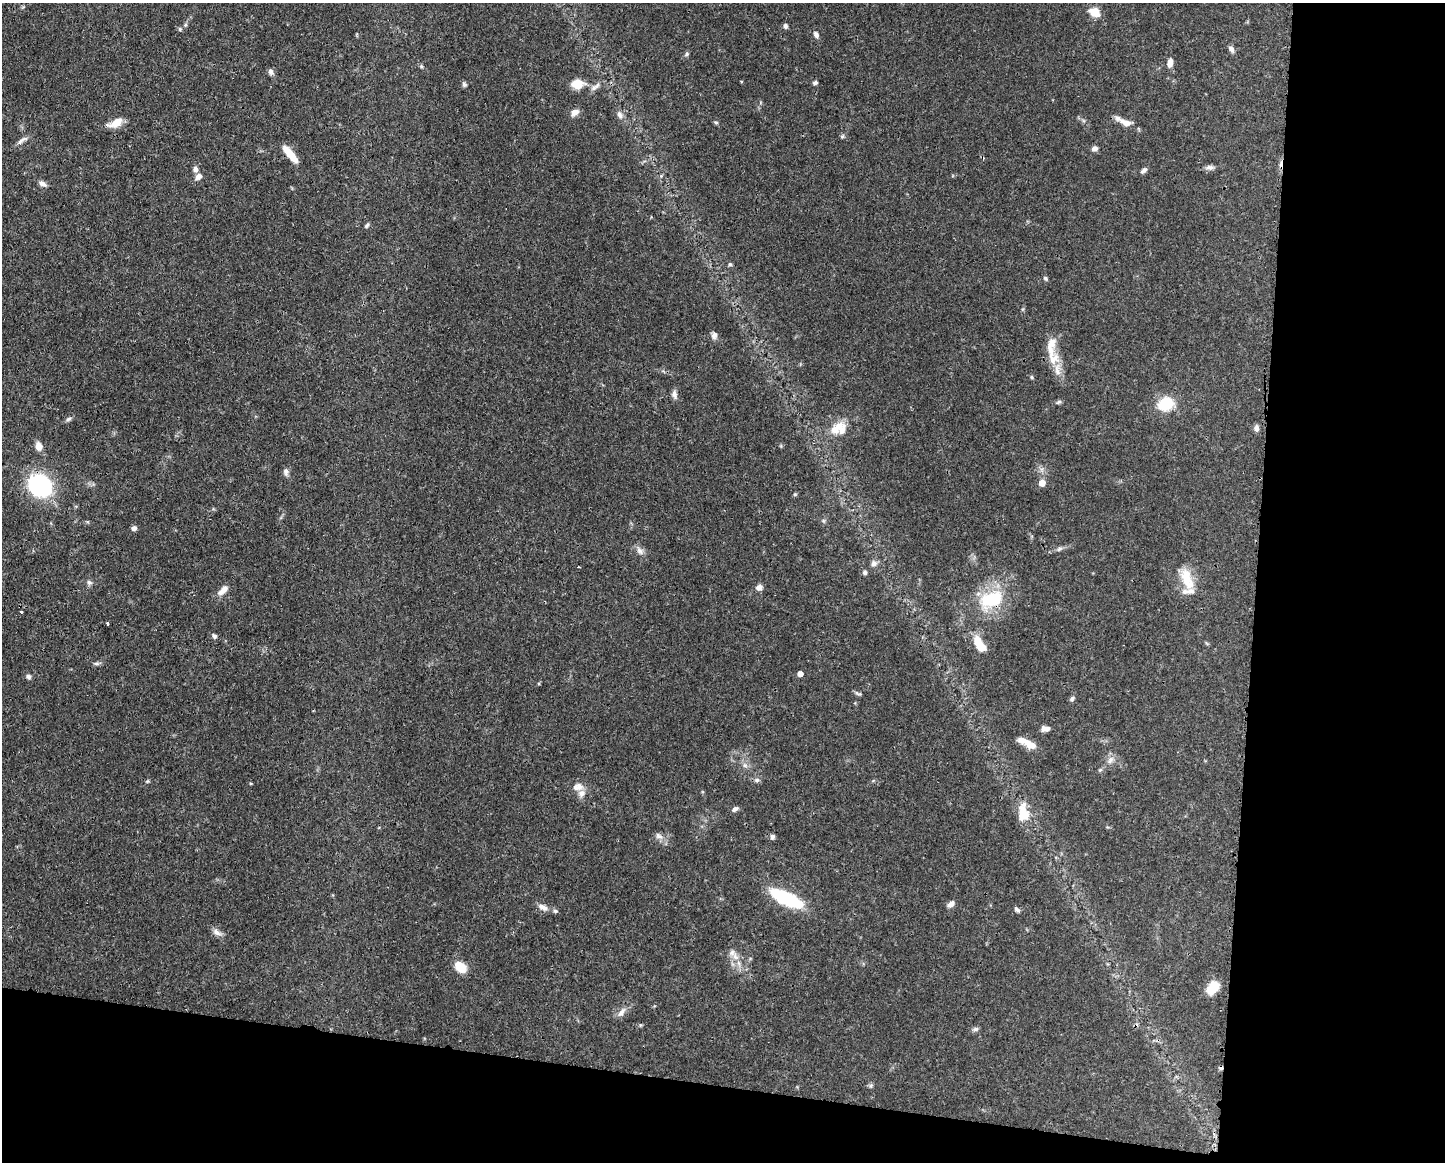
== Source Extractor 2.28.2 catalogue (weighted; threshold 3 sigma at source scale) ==
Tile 12 of 3 x 4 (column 3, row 4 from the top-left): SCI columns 3006-4448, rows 2-1161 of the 4679 x 4643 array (HDU 1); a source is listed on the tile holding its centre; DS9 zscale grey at full resolution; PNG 1447 x 1164 px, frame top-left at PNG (2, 3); no overlay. Shown black and unused: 20% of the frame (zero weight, under 3 of 4 exposures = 1% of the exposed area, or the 3 px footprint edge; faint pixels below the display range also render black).
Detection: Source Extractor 2.28.2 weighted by HDU 2 'WHT'; one run over the whole footprint, this tile lists its part. Background 0.0565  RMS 0.0033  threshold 0.0147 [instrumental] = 3 sigma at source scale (4.5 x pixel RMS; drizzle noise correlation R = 1.50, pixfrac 1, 0.05/0.05 arcsec/px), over >= 5 px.
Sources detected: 97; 2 cosmic-ray / hot-pixel residue — not listed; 9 inside a brighter listed object's ellipse — not listed separately; the other 86 listed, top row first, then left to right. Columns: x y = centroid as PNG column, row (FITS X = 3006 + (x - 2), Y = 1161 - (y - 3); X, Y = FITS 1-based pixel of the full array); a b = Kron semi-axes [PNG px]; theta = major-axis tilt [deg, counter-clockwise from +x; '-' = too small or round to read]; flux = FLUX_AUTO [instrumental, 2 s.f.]
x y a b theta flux
1095 12 12 9 -31 4.2
785 26 6 5 - 0.86
180 29 5 5 - 0.47
816 35 8 5 -61 1.1
1231 49 9 6 -54 1.1
687 54 6 5 - 0.55
1170 63 8 5 79 2.3
421 66 6 4 -46 0.47
271 71 8 6 -73 1
815 83 5 4 - 0.81
464 84 7 5 -64 0.7
577 84 13 9 -1 5.7
595 87 17 6 35 1.6
575 112 10 7 32 2
620 115 12 7 -71 1.4
716 122 6 4 -1 0.44
1125 122 15 8 -19 3.1
116 123 19 8 26 4
842 136 6 4 30 0.5
22 140 18 5 34 1.5
1094 148 7 5 27 1.3
290 154 21 6 -51 6.1
1210 167 11 6 3 1.2
195 169 7 6 - 1.3
1144 170 9 5 41 0.97
199 176 7 6 - 1.7
42 184 11 6 -24 1.4
367 225 7 4 53 0.61
730 264 5 5 - 0.53
1045 278 6 5 - 0.55
714 335 8 7 - 1.4
1051 345 32 12 84 5.3
1057 370 20 8 -86 3.3
1031 377 5 4 - 0.4
674 394 11 7 -84 1.3
1059 402 8 5 27 0.6
1166 404 14 11 20 12
69 419 8 5 27 0.76
1256 428 8 6 88 1.3
836 429 23 11 43 5.3
39 446 10 7 -73 2.5
286 471 9 7 -86 1.2
1042 483 5 5 - 3.6
40 486 25 21 -43 32
795 494 5 4 - 0.39
134 528 6 5 - 1.1
1059 549 8 5 30 0.81
640 551 13 7 -53 1.6
874 563 8 7 - 1.4
579 567 3 2 - 0.31
865 572 6 6 - 0.75
1187 579 30 13 -69 7.4
89 582 7 6 - 0.92
759 587 7 7 - 1.6
223 590 18 7 44 2.3
991 599 35 22 21 18
21 612 3 3 - 0.45
107 623 3 3 - 1.3
214 636 7 5 -61 0.77
978 643 18 10 -71 5.1
96 664 8 4 -9 0.69
800 674 5 4 - 2
28 677 6 6 - 0.91
858 693 11 3 -22 0.61
1072 699 7 5 40 0.7
1044 729 8 6 86 1.3
1031 745 12 8 -13 3
1110 760 12 7 59 1.7
745 765 6 6 - 0.94
1100 770 5 5 - 0.49
757 780 7 6 - 0.84
578 787 15 10 14 2.5
735 809 7 5 32 1
1023 813 24 13 -86 6.5
659 836 12 7 -31 1.5
772 837 7 6 - 0.86
787 899 33 11 -26 26
951 904 10 6 40 1.4
543 907 13 7 -24 2.1
1017 909 9 5 -45 0.84
217 932 13 7 -28 1.7
735 957 13 7 -67 2.6
460 967 13 9 -39 5.9
1213 988 15 10 51 5.8
621 1012 16 7 56 1.9
975 1029 9 5 15 0.79
Overlapping masked pixels (flux is a lower limit): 1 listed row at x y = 991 599